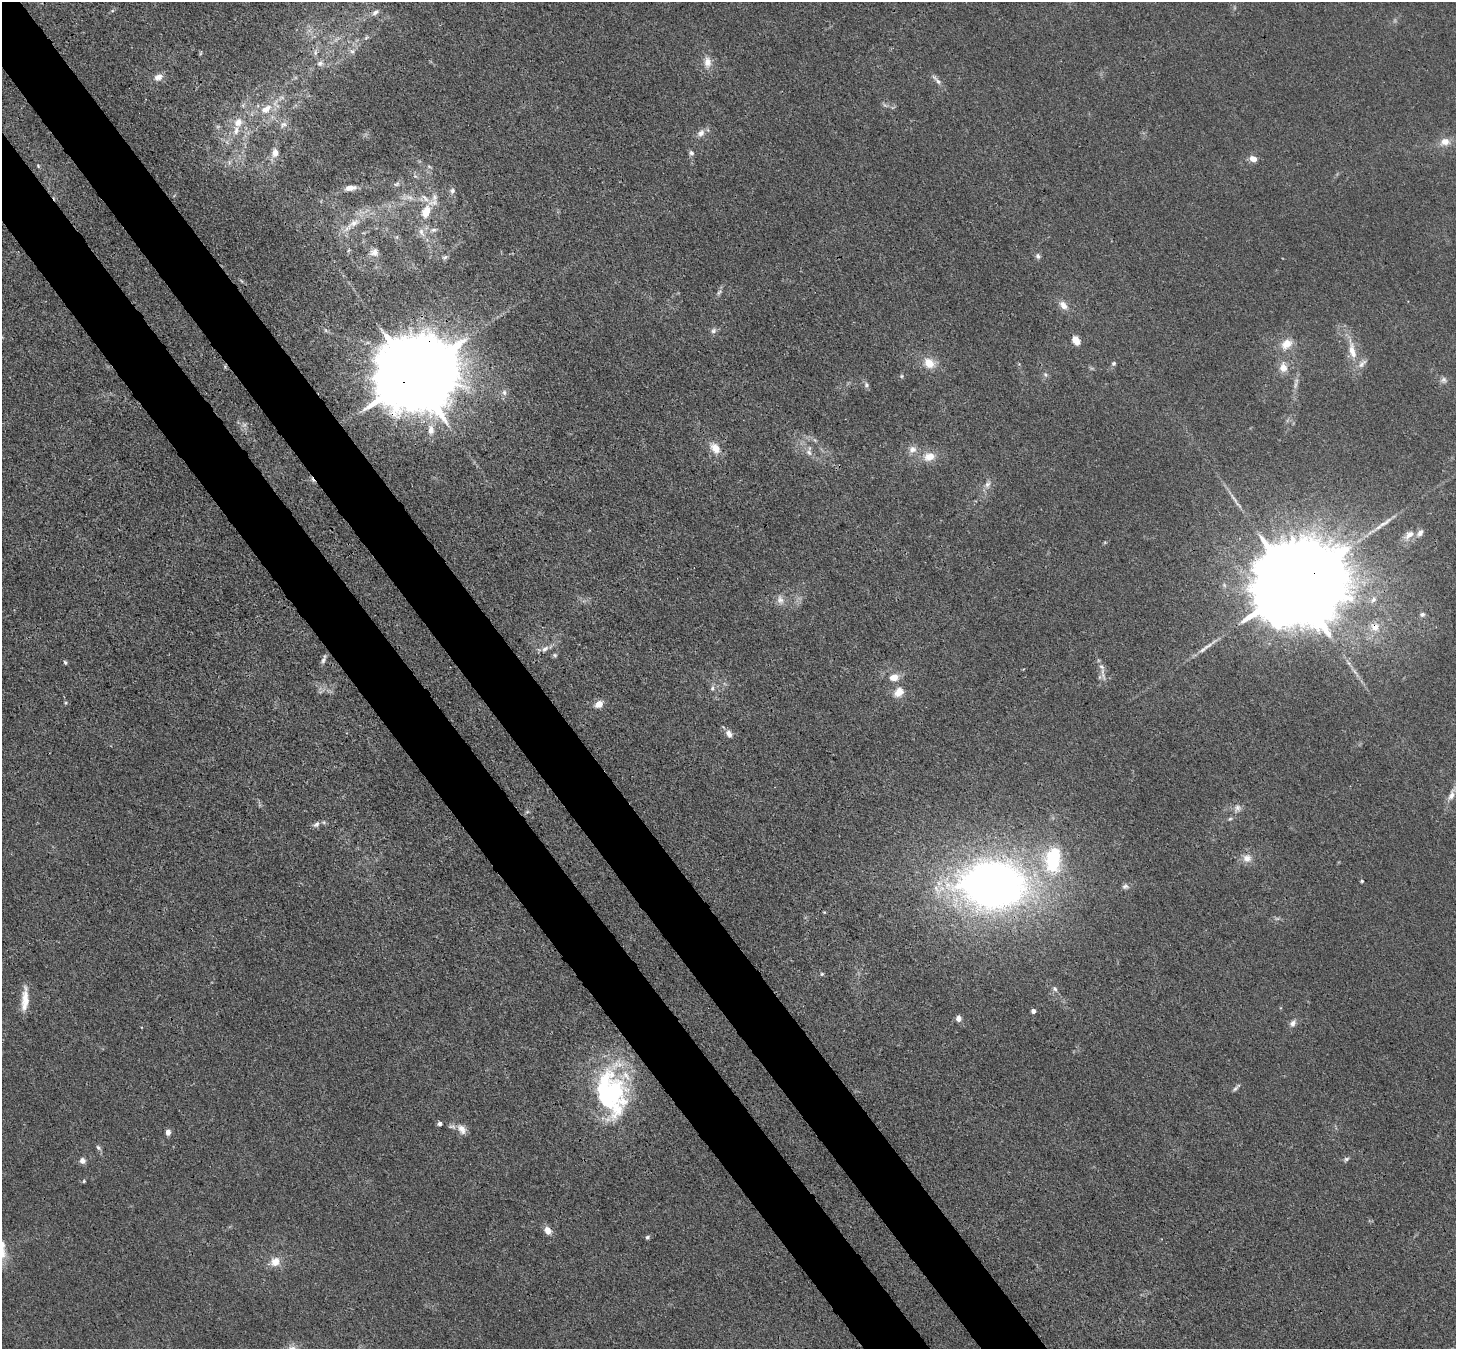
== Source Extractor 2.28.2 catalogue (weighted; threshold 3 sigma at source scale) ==
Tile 11 of 4 x 4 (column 3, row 3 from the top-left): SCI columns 2984-4437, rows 1692-3038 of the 5970 x 5942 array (HDU 1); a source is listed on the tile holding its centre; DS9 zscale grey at full resolution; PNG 1458 x 1351 px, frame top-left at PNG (2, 2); no overlay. Shown black and unused: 9% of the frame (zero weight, under 3 of 4 exposures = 7% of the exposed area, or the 3 px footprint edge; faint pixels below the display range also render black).
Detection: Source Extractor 2.28.2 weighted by HDU 2 'WHT'; one run over the whole footprint, this tile lists its part. Background 0.021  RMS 0.0029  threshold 0.0129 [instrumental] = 3 sigma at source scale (4.5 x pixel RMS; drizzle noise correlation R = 1.50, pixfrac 1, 0.05/0.05 arcsec/px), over >= 5 px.
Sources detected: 119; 6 too faint to see at this stretch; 2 inside a brighter object's white glare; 1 cosmic-ray / hot-pixel residue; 2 long thin detections or spike segments (spike, bleed or trail) — not listed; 6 inside a brighter listed object's ellipse — not listed separately; the other 102 listed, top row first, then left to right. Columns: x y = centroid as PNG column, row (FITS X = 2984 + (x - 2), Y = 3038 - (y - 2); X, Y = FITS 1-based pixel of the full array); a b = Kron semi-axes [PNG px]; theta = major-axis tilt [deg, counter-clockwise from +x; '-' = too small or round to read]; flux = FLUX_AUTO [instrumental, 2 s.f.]
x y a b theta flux
375 12 11 7 31 1.3
366 37 7 5 23 0.61
352 51 9 6 -73 1.1
315 53 8 6 90 1
707 62 16 10 -88 2.9
320 63 10 8 30 1.5
158 77 11 8 29 2.1
937 80 20 5 -47 1.4
243 105 7 4 72 0.54
266 109 16 10 33 4.6
238 122 13 11 53 3.5
283 124 11 8 33 1.5
701 133 11 8 51 1.8
1445 142 14 10 8 3
275 153 11 9 -88 2.1
691 153 7 6 - 0.81
1253 159 8 6 -22 2.3
38 166 5 3 - 0.31
415 176 5 5 - 0.56
396 184 10 6 10 0.83
350 188 15 6 8 2.2
452 191 8 8 - 0.96
409 197 12 7 -28 1.9
434 197 12 8 85 1.8
425 198 16 5 -43 1.8
426 212 15 10 67 4.8
353 223 28 9 34 5.1
433 230 10 5 13 1
421 232 13 7 -68 1.8
374 252 11 10 - 2
1038 256 9 6 -63 0.82
445 257 8 5 30 0.62
719 292 9 5 62 0.82
1063 305 14 9 -45 2.3
325 330 6 4 -71 0.38
713 331 9 7 46 0.94
1076 340 9 6 -53 3.2
1286 344 16 12 34 3.9
1352 350 26 9 -77 5.3
929 363 15 11 -38 4.4
1114 363 5 5 - 0.6
225 367 6 5 - 0.38
1283 367 12 10 89 2.8
1045 375 7 5 -69 0.68
414 376 26 18 28 6400
901 376 5 5 - 0.42
1443 380 8 8 - 1.1
866 385 9 7 -73 0.82
504 392 8 6 -76 1
431 430 16 9 -83 3.1
715 448 17 11 -52 3.6
912 449 11 10 - 2
809 452 10 6 -45 1.4
929 457 15 11 11 4
987 484 10 7 50 1.3
1409 535 15 9 39 2.7
1295 586 37 19 31 11000
780 600 14 9 -75 2
1373 600 11 7 46 1.5
1422 614 7 6 - 0.81
1375 627 11 10 - 3.2
545 649 12 7 38 1.5
555 655 6 6 - 0.51
323 660 9 6 70 0.94
65 662 6 4 -71 0.45
1103 675 16 5 -77 1.6
893 677 12 9 11 3.1
712 688 7 5 70 0.7
899 692 14 11 46 3.4
65 703 6 4 89 0.34
599 704 7 6 - 3.2
729 734 9 7 -59 1.6
1451 795 22 8 69 2.6
1237 808 12 10 54 1.7
527 812 6 4 18 0.41
1230 819 6 5 - 0.48
316 824 10 6 43 1.1
1247 858 11 10 - 2.6
1053 859 25 15 82 26
1362 881 4 3 - 0.35
993 885 64 44 -3 210
1125 886 9 7 17 0.9
824 912 5 3 - 0.24
1277 919 7 4 0 0.56
822 974 5 4 - 0.38
1055 989 9 6 -53 0.82
25 999 27 9 -89 4.7
1033 1011 4 4 - 1.4
959 1018 6 5 - 1.9
1293 1023 9 7 56 1.3
1236 1088 12 4 44 0.75
614 1090 77 29 -84 43
439 1124 5 5 - 0.71
462 1129 15 10 -55 2.2
168 1132 7 6 - 1.3
98 1148 8 5 -50 0.73
1346 1159 8 5 24 0.69
82 1161 7 6 - 1.5
84 1181 5 4 - 0.33
548 1231 9 7 -58 2.3
647 1237 5 5 - 0.56
275 1262 12 11 - 3.5
Overlapping masked pixels (flux is a lower limit): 4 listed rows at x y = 225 367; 414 376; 1295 586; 1375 627